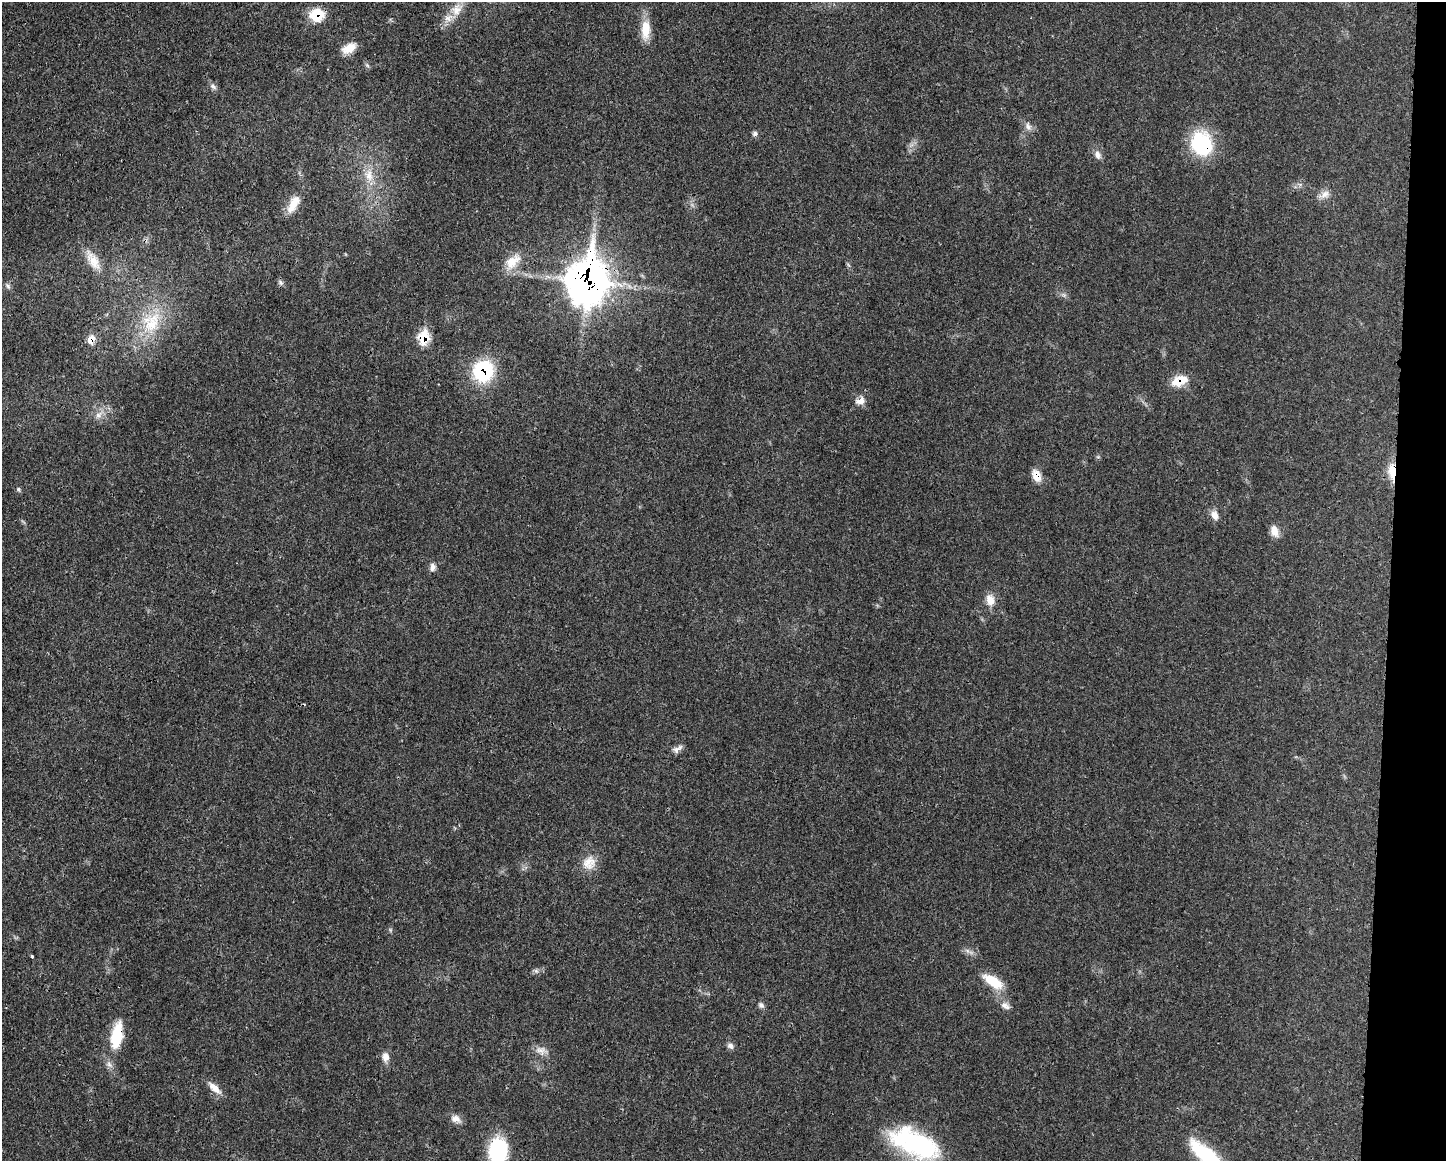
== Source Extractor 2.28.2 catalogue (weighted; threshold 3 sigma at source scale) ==
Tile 6 of 3 x 4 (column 3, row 2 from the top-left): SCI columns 3004-4447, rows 2331-3489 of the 4673 x 4659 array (HDU 1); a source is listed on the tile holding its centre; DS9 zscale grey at full resolution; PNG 1448 x 1163 px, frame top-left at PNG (2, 2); no overlay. Shown black and unused: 4% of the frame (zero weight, under 3 of 4 exposures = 1% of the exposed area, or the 3 px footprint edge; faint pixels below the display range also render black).
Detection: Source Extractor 2.28.2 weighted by HDU 2 'WHT'; one run over the whole footprint, this tile lists its part. Background 0.0207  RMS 0.0023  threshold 0.0103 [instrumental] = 3 sigma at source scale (4.5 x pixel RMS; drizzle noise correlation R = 1.50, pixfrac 1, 0.05/0.05 arcsec/px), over >= 5 px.
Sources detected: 52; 1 too faint to see at this stretch — not listed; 2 inside a brighter listed object's ellipse — not listed separately; the other 49 listed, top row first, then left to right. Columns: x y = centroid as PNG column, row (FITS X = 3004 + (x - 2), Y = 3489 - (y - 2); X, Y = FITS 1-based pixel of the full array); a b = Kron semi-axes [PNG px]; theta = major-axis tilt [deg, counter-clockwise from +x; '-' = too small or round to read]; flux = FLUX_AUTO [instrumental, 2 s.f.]
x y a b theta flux
457 9 20 13 48 3.5
317 15 15 13 4 6.7
646 29 25 12 88 4.4
349 48 18 10 27 3.1
367 65 6 5 - 0.43
213 87 10 6 -32 0.78
1028 126 12 8 -59 1.3
755 134 7 6 - 0.64
1201 144 26 22 -73 17
1097 155 12 8 -75 1.2
369 175 19 12 87 3.9
1325 194 16 9 29 1.7
293 204 27 11 62 3.6
93 260 30 12 -59 3.8
513 261 26 15 46 4.5
588 281 23 18 80 320
280 282 8 7 - 0.59
8 286 7 5 -47 0.47
1064 295 7 5 -45 0.52
152 323 36 21 63 11
424 337 11 8 77 8.5
91 340 10 7 66 2.6
483 371 23 21 70 16
1178 382 16 14 12 3.7
860 401 13 9 22 1.7
99 415 12 8 51 1.7
1392 471 25 10 -86 4
1036 476 15 9 -69 2.7
18 489 7 5 -48 0.43
1215 515 12 8 -61 1.7
1274 531 16 9 -73 2.2
432 567 10 7 78 1.1
990 600 16 11 -76 2.6
676 750 10 9 - 1.1
589 863 21 17 55 3.7
32 956 3 3 - 0.76
536 971 7 6 - 0.56
993 982 26 11 -33 6
761 1005 9 7 -43 0.7
1006 1006 13 9 -33 1.4
117 1036 30 12 80 9.7
730 1046 9 7 -51 0.87
541 1051 17 11 -18 1.9
385 1057 12 8 -87 1.6
214 1088 21 8 -44 2.4
455 1119 13 9 -12 1.7
915 1143 56 25 -24 32
498 1151 28 19 87 18
1207 1156 43 13 -41 20
Overlapping masked pixels (flux is a lower limit): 10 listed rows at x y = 317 15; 1201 144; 588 281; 424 337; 91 340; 483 371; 1178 382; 1392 471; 1036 476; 117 1036
Isophote crosses this tile's border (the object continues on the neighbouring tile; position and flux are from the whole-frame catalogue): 3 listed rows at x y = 915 1143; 498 1151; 1207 1156